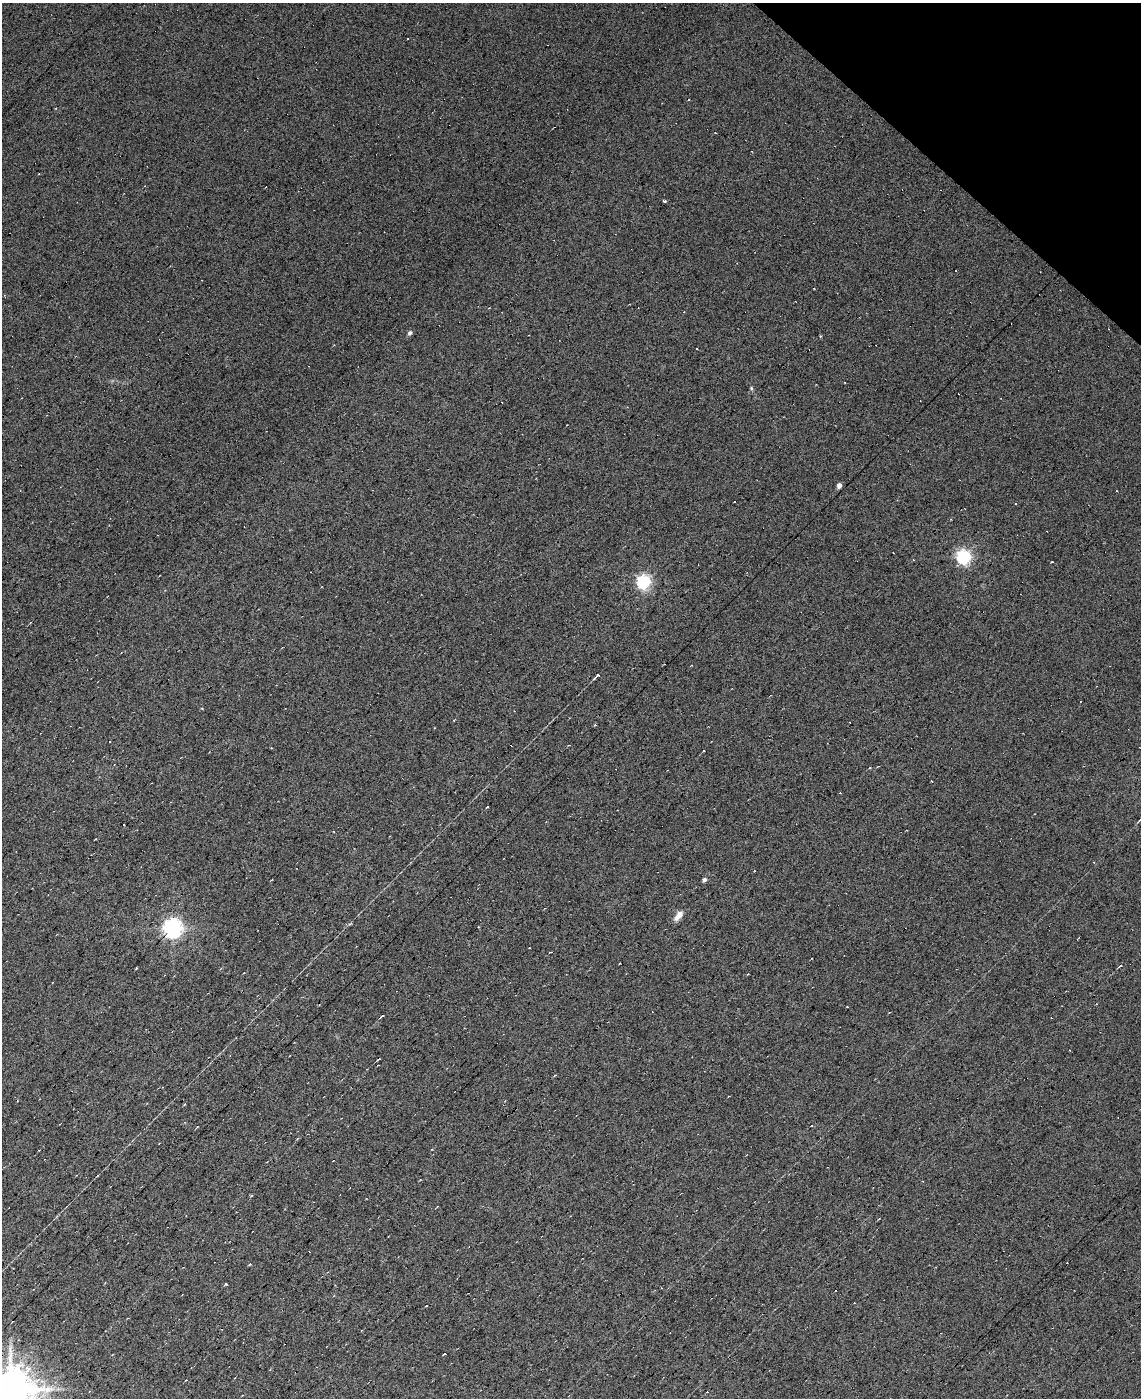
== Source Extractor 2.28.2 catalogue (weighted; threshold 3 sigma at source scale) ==
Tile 7 of 4 x 3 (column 3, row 2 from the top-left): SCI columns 2277-3415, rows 1588-2983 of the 4553 x 4537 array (HDU 1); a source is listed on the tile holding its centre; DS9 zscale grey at full resolution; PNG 1143 x 1400 px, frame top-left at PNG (2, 3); no overlay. Shown black and unused: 4% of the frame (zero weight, under 7 of 13 exposures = <1% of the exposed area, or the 3 px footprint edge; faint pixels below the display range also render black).
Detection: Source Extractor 2.28.2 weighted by HDU 2 'WHT'; one run over the whole footprint, this tile lists its part. Background 0.02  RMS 0.0068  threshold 0.0279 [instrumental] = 3 sigma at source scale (4.09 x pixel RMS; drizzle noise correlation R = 1.36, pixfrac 0.8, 0.0396/0.0396 arcsec/px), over >= 5 px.
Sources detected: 48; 19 cosmic-ray / hot-pixel residue — not listed; the other 29 listed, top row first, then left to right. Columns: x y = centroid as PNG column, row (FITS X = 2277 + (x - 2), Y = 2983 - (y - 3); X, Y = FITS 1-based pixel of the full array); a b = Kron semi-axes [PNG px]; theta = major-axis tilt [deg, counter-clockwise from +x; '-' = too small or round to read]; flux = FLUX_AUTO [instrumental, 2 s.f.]
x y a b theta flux
664 201 3 3 - 5.3
410 333 6 5 - 1.5
697 349 2 2 - 0.54
751 388 5 5 - 0.74
839 486 4 4 - 3.3
1016 504 3 2 - 0.41
963 557 6 6 - 130
643 582 6 6 - 110
598 675 3 3 - 15
511 745 3 2 - 0.42
487 807 3 2 - 0.73
1140 819 3 3 - 3.1
124 825 2 2 - 0.62
95 839 3 2 - 0.38
704 880 5 4 - 1.8
678 916 14 7 49 4.5
350 924 6 4 20 0.69
478 926 3 2 - 0.59
172 928 7 7 - 280
1120 965 4 3 - 1.5
382 1016 4 2 - 0.7
378 1060 8 2 30 0.75
184 1104 3 2 - 0.53
812 1125 3 2 - 0.48
250 1264 4 3 - 0.79
226 1284 4 2 - 1
444 1354 4 2 - 0.48
11 1389 13 11 3 2100
707 1392 3 3 - 0.42
Overlapping masked pixels (flux is a lower limit): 1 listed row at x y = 11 1389
Isophote crosses this tile's border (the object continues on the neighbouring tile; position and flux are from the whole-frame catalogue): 2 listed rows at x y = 1140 819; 11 1389
Unlisted compact peaks at least as high as the median listed source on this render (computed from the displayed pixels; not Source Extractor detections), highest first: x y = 821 336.